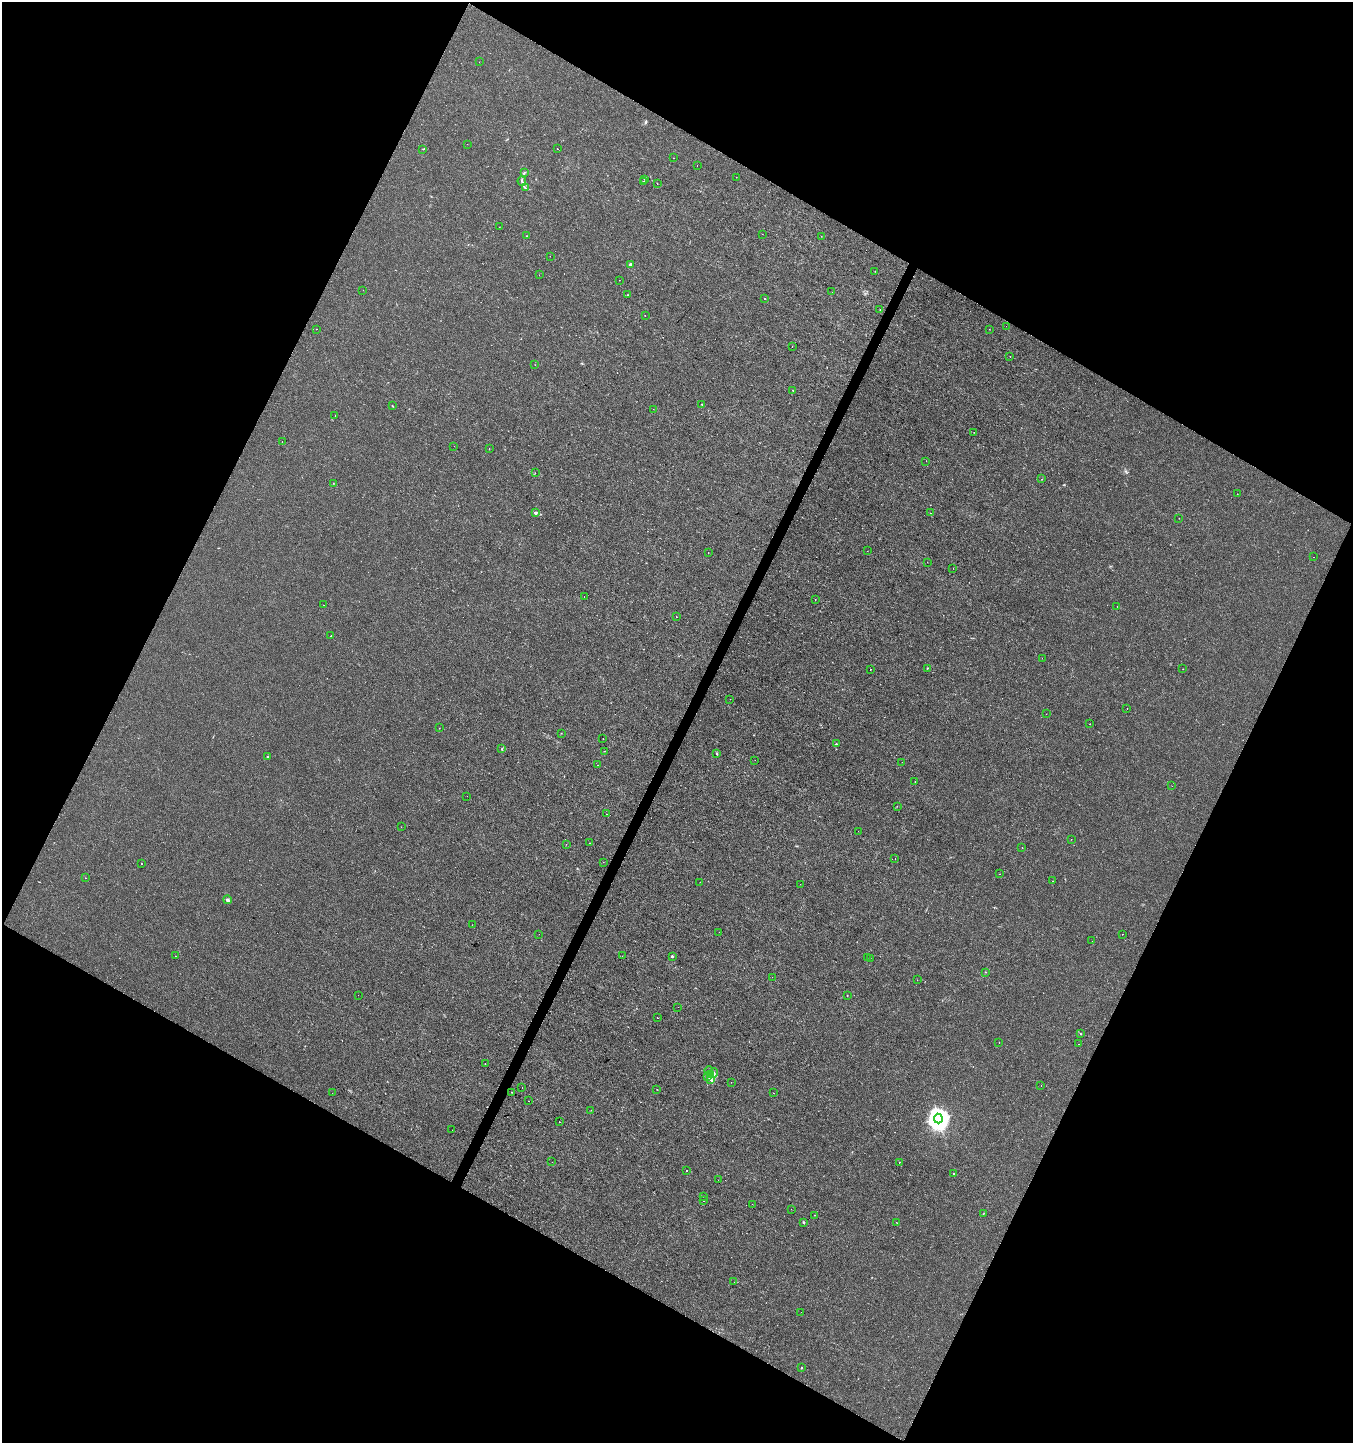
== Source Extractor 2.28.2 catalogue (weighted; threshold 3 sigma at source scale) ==
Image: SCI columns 199-5600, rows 7-5770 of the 5865 x 5770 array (HDU 1 of 3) = the unmasked area's bounding box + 8 px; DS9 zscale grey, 4 x 4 block average (1 PNG px = mean of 4 x 4 image px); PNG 1355 x 1445 px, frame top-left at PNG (2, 2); each listed source drawn as its Kron ellipse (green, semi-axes under 4 px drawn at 4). Shown black and unused: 46% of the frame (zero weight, under 3 of 4 exposures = <1% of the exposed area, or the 3 px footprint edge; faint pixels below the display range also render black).
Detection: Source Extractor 2.28.2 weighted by HDU 2 'WHT'. Background 2.56e-04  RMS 0.0013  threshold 0.00598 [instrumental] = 3 sigma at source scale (4.5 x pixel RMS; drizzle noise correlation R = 1.50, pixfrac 1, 0.0396/0.0396 arcsec/px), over >= 5 px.
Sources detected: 161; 1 too faint to see at this stretch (4 x 4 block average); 4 cosmic-ray / hot-pixel residue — neither listed nor drawn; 1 coinciding with a brighter row at this scale — not listed separately; the other 155 listed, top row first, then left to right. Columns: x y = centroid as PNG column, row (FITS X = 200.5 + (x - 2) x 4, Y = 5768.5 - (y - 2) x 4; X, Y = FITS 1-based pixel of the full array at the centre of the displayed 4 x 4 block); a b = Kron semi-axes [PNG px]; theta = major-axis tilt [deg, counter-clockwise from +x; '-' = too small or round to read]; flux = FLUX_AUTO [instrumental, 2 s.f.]
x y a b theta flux
479 62 2 2 - 0.17
467 144 2 2 - 0.12
423 149 2 2 - 0.28
557 149 2 2 - 0.52
673 158 2 2 - 0.19
697 166 2 2 - 0.1
524 173 2 2 - 0.32
736 177 2 2 - 0.16
645 179 3 2 - 0.3
522 181 4 2 - 1.2
643 181 3 2 - 0.42
657 184 2 2 - 0.55
525 188 3 2 - 0.55
499 227 2 2 - 0.12
762 234 2 2 - 0.2
527 236 2 2 - 0.22
821 236 2 2 - 0.14
550 256 2 2 - 0.11
631 264 2 2 - 7.1
875 271 2 2 - 0.14
539 275 2 2 - 0.16
619 280 2 2 - 0.16
363 290 2 2 - 0.13
832 292 2 2 - 0.11
628 295 2 2 - 0.46
765 299 2 2 - 0.39
880 310 2 2 - 0.32
645 315 2 2 - 0.13
1006 326 2 2 - 0.13
316 329 2 2 - 0.74
989 329 2 2 - 0.26
792 346 2 2 - 0.15
1010 357 2 2 - 0.31
535 365 2 2 - 0.17
793 390 2 2 - 0.53
702 404 2 2 - 5.6
392 406 2 2 - 0.56
653 409 2 2 - 0.11
335 416 2 2 - 0.17
974 432 2 2 - 0.18
282 442 2 2 - 0.37
454 446 2 2 - 0.15
489 449 2 2 - 0.15
926 461 2 2 - 0.2
535 473 2 2 - 0.11
1041 479 2 2 - 0.12
333 483 2 2 - 0.2
1237 494 2 2 - 0.12
535 513 3 3 - 1.2
930 513 2 2 - 0.31
1179 518 2 2 - 0.14
867 551 2 2 - 0.17
708 552 2 2 - 0.47
1314 557 2 2 - 0.19
927 562 2 2 - 0.18
953 568 2 2 - 0.093
584 596 2 2 - 0.33
815 600 2 2 - 0.18
324 605 2 2 - 0.16
1117 606 2 2 - 0.25
676 616 2 2 - 0.61
331 636 2 2 - 0.48
1042 658 2 2 - 0.31
927 668 2 2 - 0.46
870 669 2 2 - 0.41
1183 669 2 2 - 0.18
730 699 2 2 - 0.68
1127 709 2 2 - 0.15
1046 714 2 2 - 0.17
1090 724 2 2 - 0.15
439 728 2 2 - 0.67
561 733 2 2 - 2.1
603 738 2 2 - 0.23
836 744 2 2 - 1.2
502 749 3 2 - 0.5
604 751 2 2 - 0.32
717 754 3 2 - 0.68
267 756 2 2 - 0.51
755 760 2 2 - 0.37
902 762 2 2 - 0.15
597 765 2 2 - 0.21
915 781 2 2 - 0.48
1172 786 2 2 - 0.12
467 796 2 2 - 0.11
897 806 2 2 - 0.15
607 814 2 2 - 0.38
401 827 2 2 - 0.19
858 831 2 2 - 0.19
1071 839 2 2 - 0.68
589 843 2 2 - 0.34
566 844 2 2 - 0.15
1022 847 2 2 - 0.17
895 858 2 2 - 0.41
603 862 2 2 - 0.25
141 864 2 2 - 0.94
1000 874 2 2 - 0.58
85 878 2 2 - 0.17
1053 881 2 2 - 1.1
700 882 2 2 - 0.11
800 884 2 2 - 0.17
227 900 4 3 - 1.5
472 925 2 2 - 0.56
719 932 2 2 - 0.15
539 934 2 2 - 0.1
1123 934 2 2 - 0.5
1092 941 2 2 - 0.1
176 956 2 2 - 0.18
622 956 2 2 - 0.26
672 956 2 2 - 3
867 958 2 2 - 0.24
870 958 2 2 - 0.34
985 972 2 2 - 0.28
772 977 2 2 - 0.16
917 980 2 2 - 0.13
358 995 2 2 - 0.24
847 996 2 2 - 0.26
678 1007 2 2 - 0.3
658 1018 2 2 - 0.18
1080 1034 2 2 - 0.41
999 1043 2 2 - 0.5
1078 1044 2 2 - 0.15
485 1063 2 2 - 0.73
709 1071 4 2 - 1.3
714 1073 5 2 - 1.5
710 1075 3 2 - 1.2
707 1077 3 2 - 1
710 1080 2 2 - 0.45
731 1082 2 2 - 0.22
1041 1085 2 2 - 0.17
522 1088 2 2 - 0.23
657 1089 2 2 - 0.19
512 1092 2 2 - 0.76
332 1093 2 2 - 0.15
773 1093 2 2 - 0.18
528 1101 2 2 - 0.49
591 1110 2 2 - 0.1
938 1119 5 4 - 680
559 1122 2 2 - 0.25
452 1130 2 2 - 0.49
552 1162 2 2 - 0.11
899 1162 2 2 - 0.26
686 1170 2 2 - 0.42
954 1173 2 2 - 0.76
718 1180 2 2 - 0.23
703 1196 2 2 - 0.18
703 1201 2 2 - 0.76
752 1204 2 2 - 0.2
791 1209 2 2 - 0.16
984 1213 2 2 - 0.18
814 1215 2 2 - 0.21
803 1222 2 2 - 0.85
897 1223 2 2 - 0.18
734 1282 2 2 - 0.1
801 1312 2 2 - 0.18
801 1368 2 2 - 1.4
Diffuse or blended objects may show on this block-average render without a row.